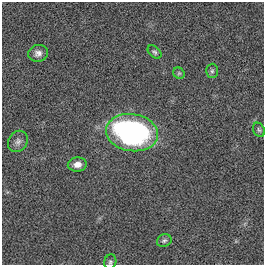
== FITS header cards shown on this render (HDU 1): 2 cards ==
NAXIS1  =                  262
NAXIS2  =                  263

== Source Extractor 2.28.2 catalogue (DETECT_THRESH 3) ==
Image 262 x 263 px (HDU 1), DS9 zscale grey, 1 PNG px = 1 image px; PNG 266 x 267 px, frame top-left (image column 1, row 263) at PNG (2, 2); each listed source drawn as its Kron ellipse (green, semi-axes under 4 px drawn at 4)
Background 0.00107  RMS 0.034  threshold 0.102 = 3 sigma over >= 5 px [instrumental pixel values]
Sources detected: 10; all 10 listed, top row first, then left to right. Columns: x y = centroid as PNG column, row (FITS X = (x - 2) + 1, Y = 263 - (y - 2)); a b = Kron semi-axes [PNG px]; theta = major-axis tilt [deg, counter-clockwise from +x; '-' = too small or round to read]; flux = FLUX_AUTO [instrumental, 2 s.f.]
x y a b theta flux
155 52 8 5 -41 4.8
38 53 10 8 12 12
212 71 7 6 - 5.2
179 73 6 5 - 3.6
259 130 7 5 -61 4.8
132 133 26 18 -9 630
18 141 11 9 56 11
77 164 9 7 5 16
164 241 7 6 - 5.3
110 262 7 6 - 5
At the frame edge (FLAGS 8, measured only in part): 1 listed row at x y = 110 262